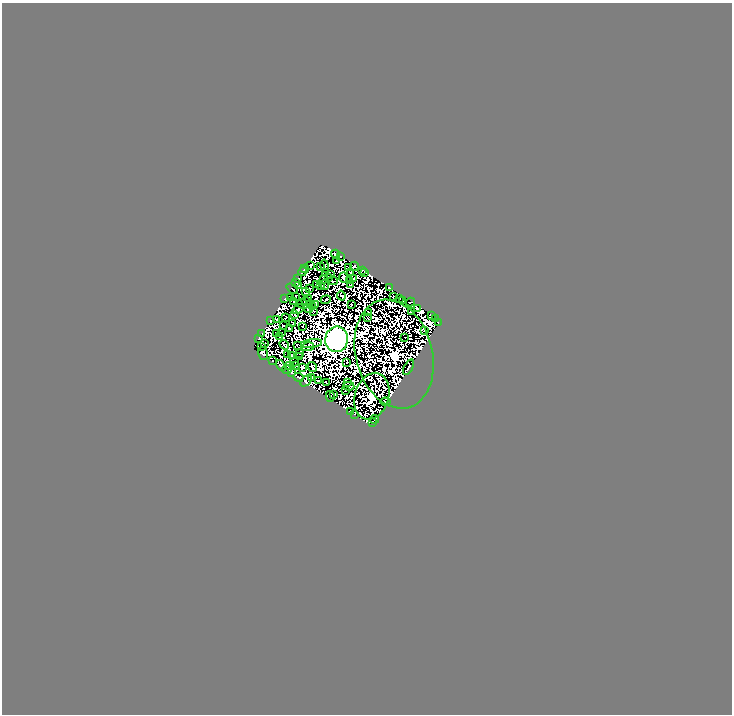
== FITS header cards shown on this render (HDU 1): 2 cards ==
NAXIS1  =                  730
NAXIS2  =                  712

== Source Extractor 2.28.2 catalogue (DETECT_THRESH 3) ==
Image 730 x 712 px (HDU 1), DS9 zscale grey, 1 PNG px = 1 image px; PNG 734 x 716 px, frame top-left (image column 1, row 712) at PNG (2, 3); each listed source drawn as its Kron ellipse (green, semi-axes under 4 px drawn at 4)
Background 1.68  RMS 2.8e-04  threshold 8.38e-04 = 3 sigma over >= 5 px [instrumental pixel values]
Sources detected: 224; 111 with non-positive FLUX_AUTO (blend fragments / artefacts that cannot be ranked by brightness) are neither listed nor drawn; the other 113 listed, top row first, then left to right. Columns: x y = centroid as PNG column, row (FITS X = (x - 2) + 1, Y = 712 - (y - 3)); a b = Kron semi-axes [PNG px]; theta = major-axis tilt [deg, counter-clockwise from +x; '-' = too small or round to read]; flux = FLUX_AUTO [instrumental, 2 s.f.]
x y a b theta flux
336 254 5 4 - 51
340 256 3 2 - 21
337 260 4 3 - 4.9
311 265 3 2 - 17
325 266 7 2 -78 2.9
354 266 4 2 - 53
321 267 3 2 - 6.7
348 267 3 2 - 14
305 269 4 3 - 22
362 270 3 2 - 51
303 272 4 3 - 0.82
326 272 3 2 - 5.9
351 272 3 2 - 19
365 272 3 3 - 30
331 274 3 2 - 4.7
328 277 2 2 - 13
343 277 5 3 - 4.2
298 279 3 2 - 51
354 279 3 2 - 15
323 280 3 2 - 22
350 280 2 2 - 11
332 281 5 3 - 19
296 282 3 2 - 22
299 285 4 3 - 5.2
316 285 3 2 - 14
325 285 5 2 - 2.4
351 285 3 2 - 8.6
321 286 3 2 - 0.14
309 288 3 2 - 12
389 288 3 2 - 2.5
292 289 6 2 -40 24
306 292 3 2 - 23
295 296 3 2 - 11
341 296 5 3 - 14
393 296 3 2 - 9.8
290 297 2 2 - 18
399 298 2 2 - 17
285 299 3 2 - 33
309 299 3 2 - 4
326 300 5 3 - 23
294 301 2 2 - 6.6
306 301 5 2 - 0.65
403 301 4 2 - 13
410 302 4 2 - 20
303 304 6 3 -37 28
316 304 3 3 - 0.22
351 304 3 2 - 27
313 307 3 2 - 18
308 308 4 2 - 13
298 309 6 2 27 13
417 309 3 3 - 43
313 311 3 2 - 4.6
369 312 4 2 - 2.2
411 312 3 2 - 4.2
295 315 3 2 - 24
432 316 3 3 - 42
286 318 2 2 - 15
368 318 3 2 - 8.7
436 318 3 2 - 1.5
276 319 4 2 - 1.6
270 320 2 2 - 15
438 323 2 2 - 20
292 324 3 2 - 1.3
283 326 3 2 - 25
303 327 2 2 - 3.8
289 329 3 2 - 12
425 331 3 2 - 12
262 333 3 2 - 5.8
281 333 2 2 - 9.3
277 334 2 2 - 16
280 336 2 2 - 7.4
405 337 2 2 - 21
259 338 3 2 - 24
337 339 13 11 80 180000
264 343 2 2 - 7.1
311 344 11 4 7 38
284 345 5 3 - 33
297 345 4 2 - 12
261 346 2 2 - 22
308 347 6 2 10 61
263 353 6 5 - 40
299 353 3 2 - 16
394 354 55 38 -75 3000
288 355 2 2 - 12
292 356 3 2 - 28
300 356 2 2 - 1.4
272 361 3 2 - 7.8
294 362 4 2 - 26
347 362 2 2 - 21
281 365 6 4 -56 78
290 366 2 2 - 6.2
295 366 3 2 - 15
302 367 3 3 - 4.4
312 367 5 3 - 14
409 367 8 3 62 110
287 369 5 2 - 70
291 372 3 2 - 72
298 377 5 3 - 39
311 377 3 2 - 7.9
306 381 7 4 44 41
318 381 3 2 - 2.2
326 382 3 2 - 0.4
347 382 2 2 - 1.2
349 386 6 3 -1 11
346 391 2 2 - 9.7
334 394 4 2 - 5.2
330 396 5 2 - 16
372 396 24 17 73 3200
385 402 5 2 - 27
350 411 3 2 - 22
354 414 3 2 - 0.87
374 419 4 3 - 10
372 422 3 2 - 6.7
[111 non-positive-flux detections neither listed nor drawn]